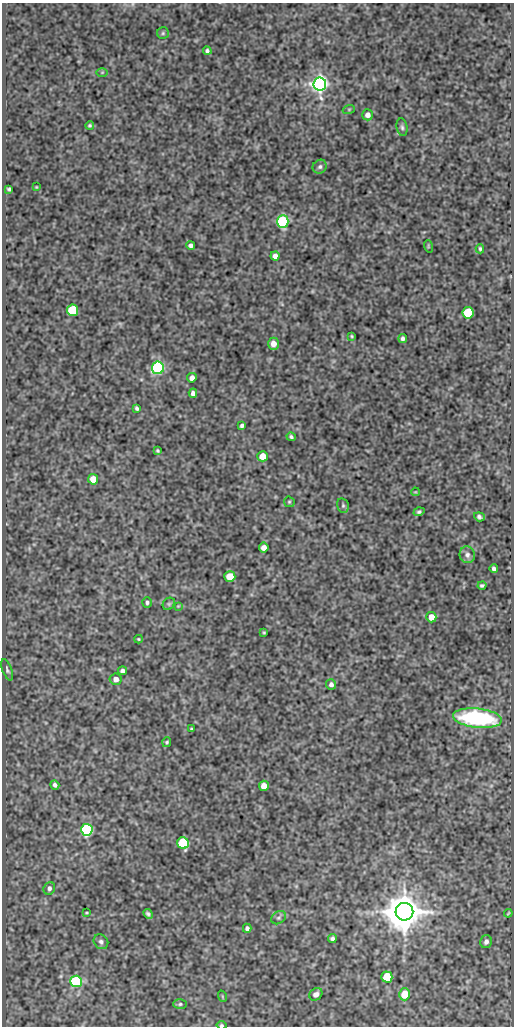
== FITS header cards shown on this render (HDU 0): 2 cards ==
NAXIS1  =                  512
NAXIS2  =                 1024

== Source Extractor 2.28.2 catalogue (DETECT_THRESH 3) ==
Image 512 x 1024 px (HDU 0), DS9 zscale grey, 1 PNG px = 1 image px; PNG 516 x 1028 px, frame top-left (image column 1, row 1024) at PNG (2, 3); each listed source drawn as its Kron ellipse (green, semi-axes under 4 px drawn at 4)
Background 88.9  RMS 0.53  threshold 1.59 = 3 sigma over >= 5 px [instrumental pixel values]
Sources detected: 74; all 74 listed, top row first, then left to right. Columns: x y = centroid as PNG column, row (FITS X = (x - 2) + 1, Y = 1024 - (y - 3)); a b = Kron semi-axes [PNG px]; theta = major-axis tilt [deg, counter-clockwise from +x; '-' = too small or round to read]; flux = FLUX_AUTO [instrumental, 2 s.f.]
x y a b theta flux
163 33 6 6 - 57
207 51 4 4 - 77
102 72 5 3 - 35
320 84 7 6 - 20000
349 109 6 4 19 41
368 115 5 5 - 170
90 125 4 4 - 51
402 127 9 5 -81 83
320 167 7 6 - 92
36 187 3 2 - 27
9 189 4 3 - 59
283 222 6 6 - 4600
190 245 4 4 - 110
428 246 6 4 -73 41
480 249 4 3 - 59
275 256 4 4 - 170
73 310 6 5 - 2200
468 313 6 5 - 1800
352 336 3 2 - 37
403 339 4 3 - 95
273 344 6 5 - 270
158 368 6 6 - 6000
192 378 5 4 - 200
193 393 4 4 - 130
137 408 4 3 - 70
242 426 4 3 - 79
291 437 4 4 - 66
157 451 3 3 - 45
263 456 5 5 - 590
93 479 5 5 - 470
415 492 4 4 - 34
289 502 5 5 - 47
343 506 7 5 -76 77
419 512 5 4 - 73
479 517 5 4 - 91
264 548 5 5 - 210
467 555 8 7 - 130
494 569 4 4 - 100
230 576 5 5 - 850
482 585 4 3 - 62
147 602 5 4 - 76
169 604 7 5 45 59
178 606 3 3 - 30
431 617 5 5 - 420
264 632 3 2 - 37
138 639 4 4 - 36
7 670 11 4 -70 84
122 671 4 4 - 110
116 679 6 5 - 200
331 684 5 5 - 120
477 718 24 9 -6 4300
191 729 3 2 - 40
167 742 5 4 - 53
55 785 5 4 - 100
264 786 5 5 - 380
87 830 6 6 - 7000
183 843 6 5 - 3400
49 888 6 5 - 110
404 912 9 9 - 110000
86 913 4 2 - 31
508 913 4 3 - 37
148 914 5 4 - 76
279 918 8 6 36 81
247 928 4 4 - 99
332 939 4 4 - 95
101 942 8 7 - 110
486 942 7 5 75 130
387 977 5 5 - 1900
76 981 6 6 - 5300
316 994 7 5 40 150
405 994 6 5 - 700
222 996 6 3 -72 34
180 1004 7 5 2 62
221 1025 5 3 - 56
At the frame edge (FLAGS 8, measured only in part): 1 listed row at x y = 221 1025

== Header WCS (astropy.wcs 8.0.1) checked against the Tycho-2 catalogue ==
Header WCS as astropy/WCSLIB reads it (CRVAL/CRPIX/CD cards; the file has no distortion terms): RA---SIN/DEC--SIN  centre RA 14:01:41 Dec +54:29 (210.42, +54.48 deg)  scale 1 arcsec/px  FOV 8.5' x 17.1'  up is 0 deg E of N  parity normal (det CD < 0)
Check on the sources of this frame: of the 60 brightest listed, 3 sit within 1.5 arcsec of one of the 6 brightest Tycho-2 stars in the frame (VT <= 12.26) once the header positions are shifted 0.35 arcsec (0.24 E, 0.25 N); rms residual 0.48 arcsec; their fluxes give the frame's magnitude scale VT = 21.72 - 2.5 log10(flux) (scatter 0.28 mag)
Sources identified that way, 3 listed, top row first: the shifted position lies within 1.5 arcsec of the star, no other Tycho-2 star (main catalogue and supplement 1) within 3.0 arcsec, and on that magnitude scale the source's flux lands within +1.5 / -3 mag of the star's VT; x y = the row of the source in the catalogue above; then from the Tycho-2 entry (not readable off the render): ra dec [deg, ICRS J2000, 3 dp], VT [Tycho-2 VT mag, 2 dp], TYC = Tycho-2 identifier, HIP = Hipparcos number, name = IAU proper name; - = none
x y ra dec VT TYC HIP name
320 84 210.392 +54.595 11.49 3852-341-1 - -
158 368 210.470 +54.516 11.99 3852-555-1 - -
404 912 210.352 +54.365 9.11 3852-468-1 68503 -